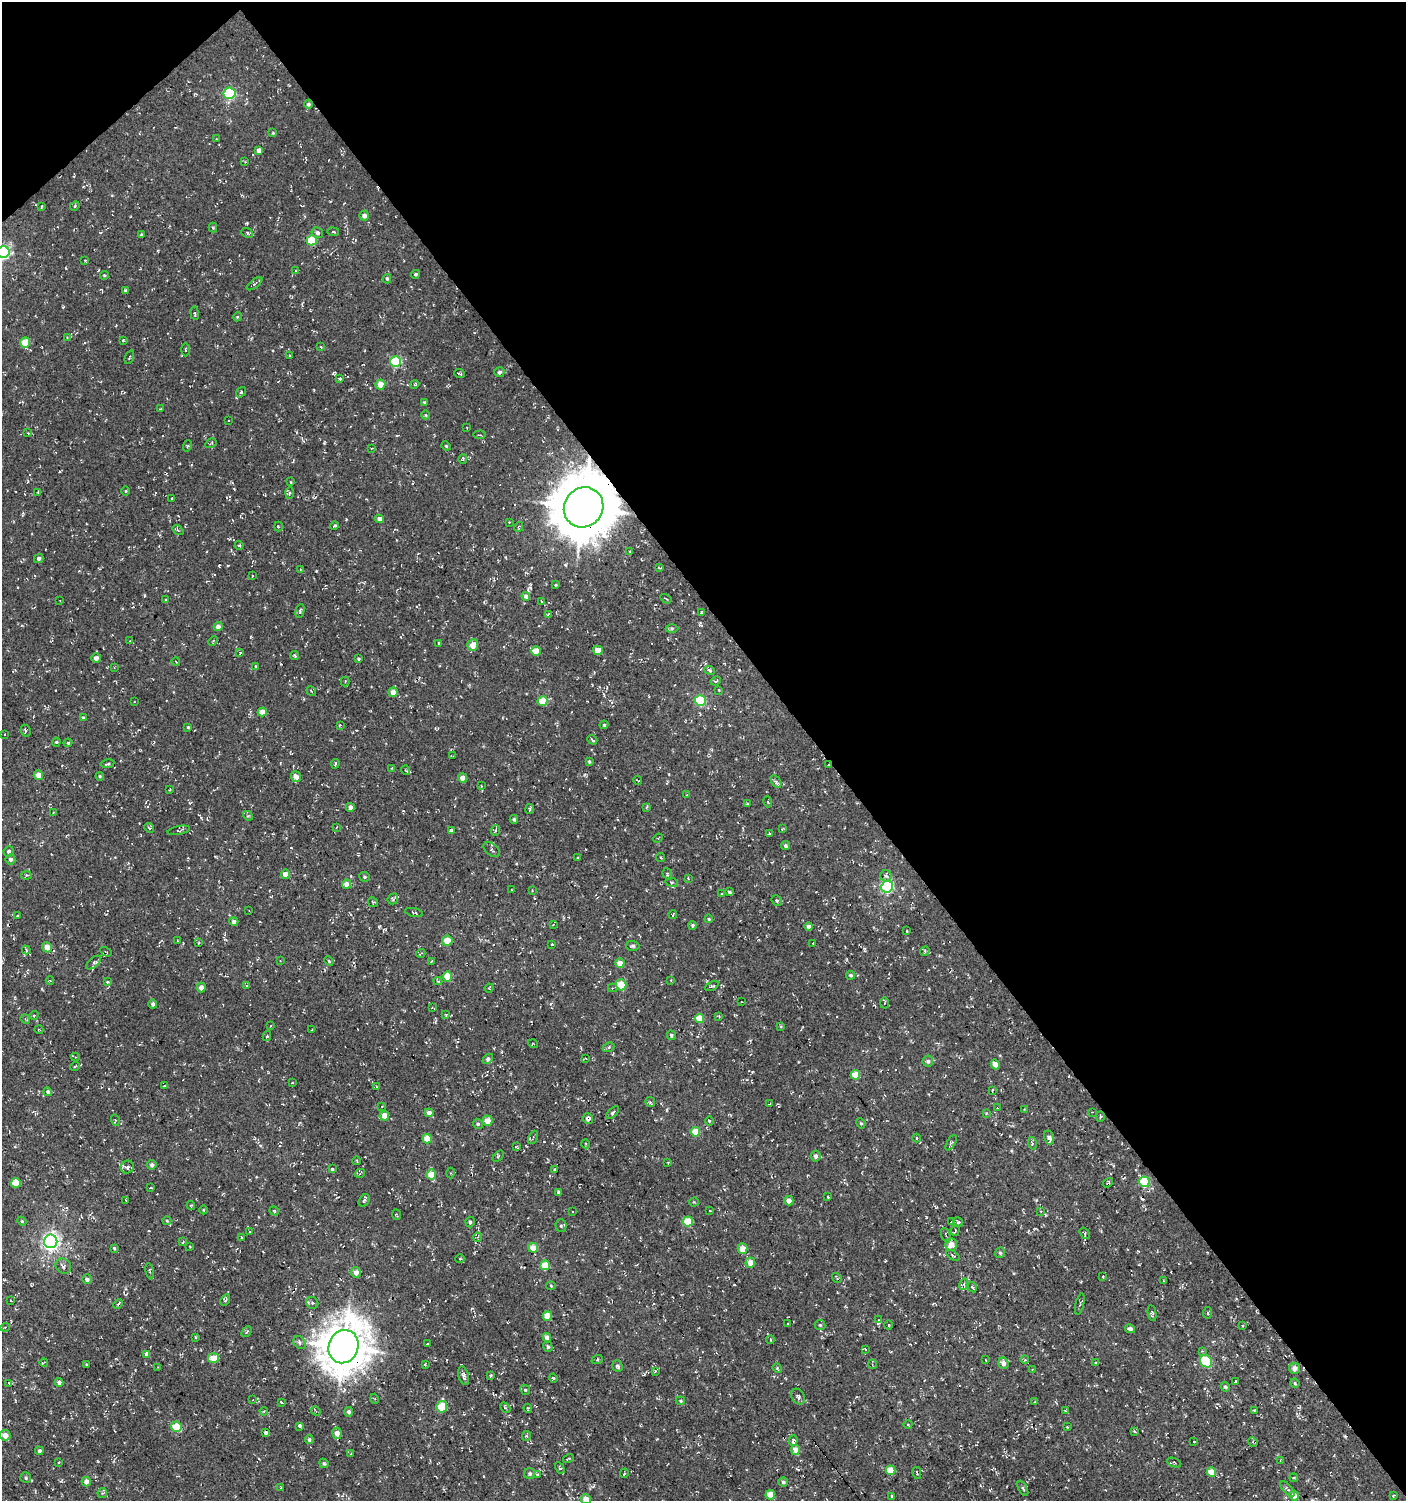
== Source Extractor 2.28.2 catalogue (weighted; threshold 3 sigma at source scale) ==
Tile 3 of 4 x 4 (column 3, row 1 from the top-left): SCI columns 3009-4412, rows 4497-5995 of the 5951 x 5996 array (HDU 1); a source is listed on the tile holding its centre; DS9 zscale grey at full resolution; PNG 1408 x 1503 px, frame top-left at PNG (2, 2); each listed source drawn as its Kron ellipse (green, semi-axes under 4 px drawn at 4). Shown black and unused: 43% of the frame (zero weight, under 3 of 4 exposures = <1% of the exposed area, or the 3 px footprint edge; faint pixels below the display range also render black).
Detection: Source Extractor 2.28.2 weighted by HDU 2 'WHT'; one run over the whole footprint, this tile lists its part. Background -5.00e-04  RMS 0.0054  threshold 0.0242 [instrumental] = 3 sigma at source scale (4.5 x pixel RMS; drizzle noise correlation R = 1.50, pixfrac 1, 0.0396/0.0396 arcsec/px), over >= 5 px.
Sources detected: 463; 28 cosmic-ray / hot-pixel residue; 1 long thin detection or spike segment (spike, bleed or trail) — neither listed nor drawn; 5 inside a brighter listed object's ellipse — not listed separately; the other 429 listed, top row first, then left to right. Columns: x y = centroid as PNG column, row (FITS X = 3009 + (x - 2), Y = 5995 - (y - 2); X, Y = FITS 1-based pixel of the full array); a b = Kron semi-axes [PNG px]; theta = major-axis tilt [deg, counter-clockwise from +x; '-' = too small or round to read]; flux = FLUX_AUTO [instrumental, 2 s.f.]
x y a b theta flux
230 93 6 5 - 53
308 104 4 4 - 1.2
273 133 4 4 - 0.63
217 139 3 2 - 0.33
259 150 4 4 - 2.2
245 162 3 2 - 0.44
42 206 3 3 - 0.51
75 206 5 4 - 0.66
364 216 5 5 - 2.1
213 227 5 4 - 0.59
333 232 6 3 -7 0.62
247 233 6 4 -24 0.91
317 233 6 5 - 1.5
141 235 3 3 - 0.71
312 240 5 5 - 19
3 252 6 6 - 86
85 260 3 3 - 0.53
296 271 4 2 - 0.41
416 274 4 4 - 0.96
104 275 4 4 - 0.57
387 279 4 4 - 0.92
255 284 9 3 39 0.89
125 290 3 3 - 0.69
195 313 7 3 -81 0.69
237 317 4 3 - 0.52
67 337 4 3 - 0.45
123 340 3 3 - 0.56
25 342 5 5 - 10
321 347 3 3 - 0.51
186 350 7 3 89 0.57
290 356 3 2 - 0.46
129 357 7 2 68 0.44
396 362 5 5 - 42
499 372 5 5 - 1.3
460 373 5 2 - 0.71
340 379 3 3 - 0.96
380 384 5 5 - 5.8
415 384 4 3 - 0.5
241 392 6 4 53 0.79
424 403 4 3 - 2.4
161 409 3 2 - 0.46
426 415 4 3 - 0.48
229 420 3 3 - 0.76
467 427 3 2 - 0.39
28 433 3 3 - 0.4
480 435 6 2 4 0.45
211 443 6 3 32 0.67
187 446 6 3 71 0.52
446 446 5 4 - 0.61
372 448 3 2 - 0.34
463 459 5 3 - 0.79
291 482 4 2 - 0.37
126 491 4 3 - 0.44
38 492 3 3 - 0.37
290 493 6 4 86 0.74
171 499 3 2 - 0.49
584 507 21 19 52 3000
380 519 4 4 - 2.4
509 522 2 2 - 0.33
334 526 4 3 - 0.79
278 527 5 2 - 0.44
519 527 5 4 - 0.56
178 530 6 3 -37 0.68
239 545 4 4 - 0.64
630 552 3 3 - 0.46
39 558 5 4 - 1.5
659 568 3 2 - 0.43
300 569 3 2 - 0.33
252 576 3 2 - 0.35
556 585 4 3 - 0.48
526 596 4 4 - 1.7
666 599 6 2 -31 0.51
166 600 4 4 - 0.49
60 601 3 2 - 0.32
542 601 4 3 - 0.88
300 611 7 4 76 0.93
701 613 3 3 - 0.44
548 614 4 3 - 0.6
218 627 4 4 - 3.4
672 628 6 4 0 0.79
129 641 4 2 - 0.37
213 641 5 3 - 0.56
439 643 4 4 - 0.62
473 645 6 5 - 6.7
598 650 5 5 - 5.3
536 651 5 4 - 9.4
240 652 3 2 - 1.8
295 655 5 3 - 1
96 658 5 4 - 2
358 659 3 3 - 0.63
176 662 4 3 - 0.56
256 666 4 3 - 0.65
114 667 3 2 - 0.33
710 670 5 4 - 1.1
716 681 5 3 - 0.65
345 682 5 4 - 0.57
719 690 3 3 - 0.56
311 691 5 2 - 0.43
393 692 4 4 - 4.2
543 701 5 5 - 14
700 701 5 5 - 40
134 702 3 2 - 0.32
262 712 4 4 - 4.9
83 718 4 3 - 0.76
340 725 3 3 - 0.59
604 725 4 3 - 0.59
188 727 4 4 - 0.59
26 731 6 4 -63 0.91
4 734 2 2 - 0.35
592 740 5 2 - 0.67
56 742 4 4 - 0.61
68 743 4 3 - 0.61
453 756 3 2 - 0.43
589 761 3 3 - 0.7
107 764 7 2 9 0.76
335 764 5 3 - 0.78
828 765 3 2 - 0.35
392 768 3 2 - 0.42
406 770 5 3 - 0.62
38 775 5 4 - 4.7
100 776 4 3 - 0.56
296 777 5 5 - 3.3
462 778 4 4 - 4.3
637 780 4 2 - 0.41
776 782 7 4 -57 1.4
481 786 3 3 - 0.4
170 790 3 2 - 0.48
687 795 4 3 - 0.55
768 802 5 3 - 0.44
747 804 4 2 - 0.45
350 807 4 4 - 1.9
646 807 4 3 - 0.6
530 809 5 2 - 0.6
53 813 4 3 - 0.46
248 816 5 4 - 0.68
514 819 4 4 - 0.83
336 827 3 2 - 0.45
149 828 5 4 - 0.69
782 829 3 2 - 0.49
179 830 11 4 11 1
495 830 5 3 - 0.69
451 831 4 4 - 1.4
769 834 3 2 - 0.74
658 838 5 4 - 0.76
786 846 4 4 - 0.9
492 850 9 6 -38 1.3
9 852 5 5 - 1.3
660 857 5 3 - 0.53
578 858 3 3 - 0.53
10 859 5 5 - 1.6
285 874 4 4 - 5.1
667 874 6 4 -71 0.79
26 875 5 4 - 0.69
886 876 6 5 - 1.3
364 877 5 4 - 0.85
688 878 3 3 - 0.4
672 882 6 3 -9 0.63
346 884 4 4 - 4
887 887 6 5 - 71
512 890 3 2 - 0.37
532 890 3 2 - 0.35
729 892 4 3 - 1
721 894 3 2 - 0.53
393 899 6 5 - 0.85
777 900 5 4 - 0.85
373 902 5 4 - 0.66
249 911 2 2 - 0.47
414 912 9 3 -13 0.89
673 914 4 2 - 0.48
17 916 3 3 - 0.49
709 919 4 4 - 0.58
234 922 4 4 - 1.9
553 925 4 2 - 0.42
692 925 4 4 - 1
809 926 4 4 - 1.9
907 931 3 2 - 0.45
177 941 2 2 - 0.47
447 941 5 5 - 7.8
199 943 3 2 - 0.53
813 943 3 2 - 0.4
552 944 3 3 - 0.63
633 946 6 5 - 1.1
47 947 5 4 - 5.6
26 950 4 3 - 0.63
925 951 5 4 - 0.86
106 952 6 2 -30 0.48
421 953 4 3 - 0.5
280 960 4 3 - 0.39
329 961 5 4 - 0.6
93 962 9 4 42 1.5
431 962 4 2 - 0.42
620 963 4 4 - 4.1
851 975 4 4 - 0.93
447 976 5 4 - 11
50 980 4 3 - 0.48
671 980 3 3 - 0.54
438 981 4 3 - 0.73
108 982 4 3 - 0.49
621 985 5 5 - 13
247 986 3 2 - 1
712 986 7 3 25 0.84
201 987 5 4 - 3.2
489 988 4 3 - 0.47
613 988 5 3 - 0.76
741 1002 2 2 - 0.34
884 1003 5 4 - 0.66
153 1004 4 4 - 1.3
432 1008 4 2 - 0.36
446 1014 3 3 - 0.48
34 1015 5 3 - 0.43
719 1016 4 3 - 0.47
700 1018 4 4 - 9.2
25 1019 5 4 - 0.58
270 1026 3 2 - 0.41
781 1026 3 3 - 0.56
39 1030 4 3 - 0.4
312 1030 2 2 - 0.38
671 1035 5 4 - 0.92
267 1036 5 4 - 1
533 1044 5 3 - 0.42
608 1047 6 4 24 0.98
75 1057 4 4 - 0.54
488 1059 6 4 43 1.4
586 1059 4 2 - 0.47
928 1061 5 5 - 1.3
995 1064 5 4 - 5.5
75 1066 5 3 - 0.43
855 1075 4 4 - 8.9
292 1083 3 2 - 0.38
165 1085 3 3 - 4
376 1086 2 2 - 0.47
992 1090 3 2 - 0.71
48 1092 4 4 - 0.92
650 1102 5 5 - 0.93
770 1104 4 2 - 0.42
382 1106 3 3 - 0.39
997 1108 2 2 - 0.29
1024 1109 2 2 - 0.35
1092 1112 2 2 - 0.33
429 1113 4 4 - 2.4
613 1113 8 4 49 1.2
986 1113 3 3 - 0.37
384 1116 5 4 - 5.5
1100 1116 5 3 - 0.57
588 1119 5 5 - 2.3
115 1120 5 3 - 0.61
487 1121 5 5 - 5.4
709 1121 4 3 - 0.55
861 1123 5 4 - 0.77
478 1124 5 4 - 0.98
695 1132 5 4 - 9.7
533 1137 7 3 65 0.56
1049 1137 7 5 -74 2.1
917 1138 4 3 - 0.39
427 1139 4 4 - 10
951 1143 8 4 61 0.98
1032 1143 6 4 -74 0.76
586 1144 4 3 - 0.54
516 1147 4 2 - 0.5
498 1156 7 2 46 0.47
816 1156 5 5 - 1.8
357 1161 4 2 - 0.48
668 1163 3 2 - 0.48
152 1165 5 4 - 1.6
127 1167 7 6 - 1.5
332 1169 4 4 - 0.77
554 1169 3 3 - 0.66
360 1173 5 3 - 0.59
450 1173 5 3 - 0.53
431 1175 5 5 - 9.5
1144 1182 5 5 - 33
16 1183 5 5 - 8.2
1108 1183 5 3 - 0.81
150 1188 4 2 - 0.42
558 1192 4 3 - 0.97
828 1197 4 3 - 0.45
126 1200 3 2 - 0.51
364 1200 7 5 50 0.99
789 1201 5 4 - 3.6
694 1202 4 4 - 0.55
191 1205 4 4 - 0.59
203 1210 4 3 - 0.44
274 1211 5 2 - 0.44
710 1211 3 2 - 0.47
1041 1211 4 3 - 0.39
572 1212 3 3 - 1.2
397 1215 5 3 - 0.47
22 1221 4 4 - 0.59
167 1221 4 4 - 0.55
470 1222 5 4 - 1
688 1222 5 5 - 17
951 1222 3 2 - 0.43
958 1222 5 4 - 0.8
561 1226 6 5 - 1
250 1231 4 2 - 0.46
955 1231 5 3 - 0.48
1085 1233 6 4 -55 0.73
946 1235 7 3 -71 0.81
241 1237 3 2 - 0.39
478 1237 4 3 - 0.48
51 1241 7 6 - 200
183 1242 3 2 - 0.55
951 1244 6 6 - 4.7
190 1246 3 2 - 0.45
114 1248 4 3 - 0.64
533 1248 5 5 - 6.5
742 1248 5 5 - 6
1000 1253 5 4 - 0.97
953 1256 7 3 -33 0.88
460 1259 4 4 - 0.62
750 1263 5 5 - 5.7
545 1265 5 5 - 13
63 1266 8 7 - 1.7
150 1271 8 4 -79 1
356 1272 5 5 - 3.6
1103 1277 3 2 - 0.52
837 1278 5 3 - 0.68
87 1279 5 4 - 2.3
1164 1280 4 2 - 0.37
964 1284 6 4 72 0.88
551 1286 5 4 - 0.61
972 1287 5 3 - 0.77
225 1300 6 4 61 0.94
11 1301 3 2 - 0.36
312 1303 6 5 - 1.3
118 1304 5 3 - 0.82
1080 1304 11 3 76 0.77
1152 1313 8 4 -80 1
1208 1313 6 3 83 0.77
547 1316 5 4 - 5.2
879 1320 4 2 - 0.33
788 1323 3 2 - 0.54
820 1325 5 5 - 0.8
888 1325 4 3 - 0.44
1243 1325 3 3 - 0.49
5 1327 5 3 - 0.44
1130 1329 5 4 - 1.7
247 1332 6 3 47 0.78
196 1337 3 2 - 0.56
547 1337 4 4 - 3
770 1340 4 2 - 0.46
300 1343 7 5 -50 1.5
428 1344 3 3 - 0.56
344 1347 17 14 67 1700
548 1347 5 4 - 1.1
865 1349 4 3 - 0.39
1202 1351 4 4 - 0.58
147 1354 4 4 - 2.6
213 1358 5 5 - 11
597 1360 6 3 20 0.53
986 1360 3 2 - 0.31
1025 1360 4 3 - 0.77
1206 1361 7 5 -49 31
44 1362 4 2 - 0.45
1003 1363 5 5 - 3.7
1096 1363 4 4 - 0.52
86 1364 3 2 - 0.46
425 1364 3 2 - 0.51
872 1364 5 3 - 0.57
617 1366 6 5 - 1.2
158 1367 3 3 - 0.41
777 1368 5 4 - 0.59
1294 1368 5 5 - 2.9
1032 1369 3 3 - 0.35
655 1371 4 3 - 0.57
491 1375 4 2 - 0.57
464 1376 9 5 -74 1.9
553 1378 4 3 - 0.54
1235 1381 3 2 - 0.49
59 1382 4 4 - 1.9
9 1383 3 2 - 0.58
1295 1383 5 4 - 0.71
1225 1387 5 4 - 1.2
525 1390 5 4 - 0.77
798 1397 8 6 -58 1.5
375 1399 5 3 - 0.55
252 1400 3 2 - 0.33
680 1401 5 4 - 0.63
281 1402 3 2 - 0.73
1034 1402 4 3 - 0.44
442 1407 6 5 - 24
505 1408 6 3 -44 0.69
528 1408 4 3 - 0.51
1254 1410 3 3 - 0.52
264 1411 4 3 - 0.55
316 1411 5 4 - 0.64
1065 1411 4 3 - 0.46
349 1412 5 4 - 1.3
908 1424 4 3 - 0.46
299 1426 4 3 - 2.6
176 1427 5 5 - 15
1067 1427 4 3 - 0.57
1135 1432 4 3 - 0.53
265 1433 4 3 - 1
337 1433 6 4 -82 3.9
5 1435 5 5 - 4.4
526 1436 5 4 - 0.66
309 1440 4 4 - 1.3
793 1440 5 4 - 1.1
1194 1442 2 2 - 0.38
1253 1442 5 4 - 0.73
795 1450 5 4 - 7.4
39 1451 4 4 - 1.2
351 1454 4 3 - 0.37
568 1458 5 3 - 0.55
1281 1460 4 3 - 0.39
59 1462 3 2 - 0.41
1174 1462 7 4 -22 0.76
324 1463 5 4 - 0.69
560 1468 6 4 -61 0.83
891 1470 5 4 - 12
1211 1472 5 4 - 9.2
624 1473 5 3 - 0.55
917 1473 6 2 -78 0.58
530 1474 5 5 - 1.2
537 1475 4 2 - 0.4
26 1478 6 5 - 0.91
1294 1478 4 3 - 0.53
86 1481 5 4 - 3
783 1482 4 4 - 1.3
281 1488 3 3 - 0.45
1023 1488 8 4 -63 1
1287 1489 9 4 -48 1.6
102 1493 5 5 - 0.77
770 1495 5 5 - 7
1394 1495 3 2 - 0.44
892 1496 4 3 - 0.82
1294 1496 5 4 - 4.2
586 1499 5 5 - 5.8
Overlapping masked pixels (flux is a lower limit): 7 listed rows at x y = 584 507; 700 701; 828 765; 492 850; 588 1119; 344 1347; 442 1407
Isophote crosses this tile's border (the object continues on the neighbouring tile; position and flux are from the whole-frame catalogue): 2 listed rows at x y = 3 252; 586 1499
Unlisted compact peaks at least as high as the median listed source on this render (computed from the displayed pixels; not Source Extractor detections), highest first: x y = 699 1060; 324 443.